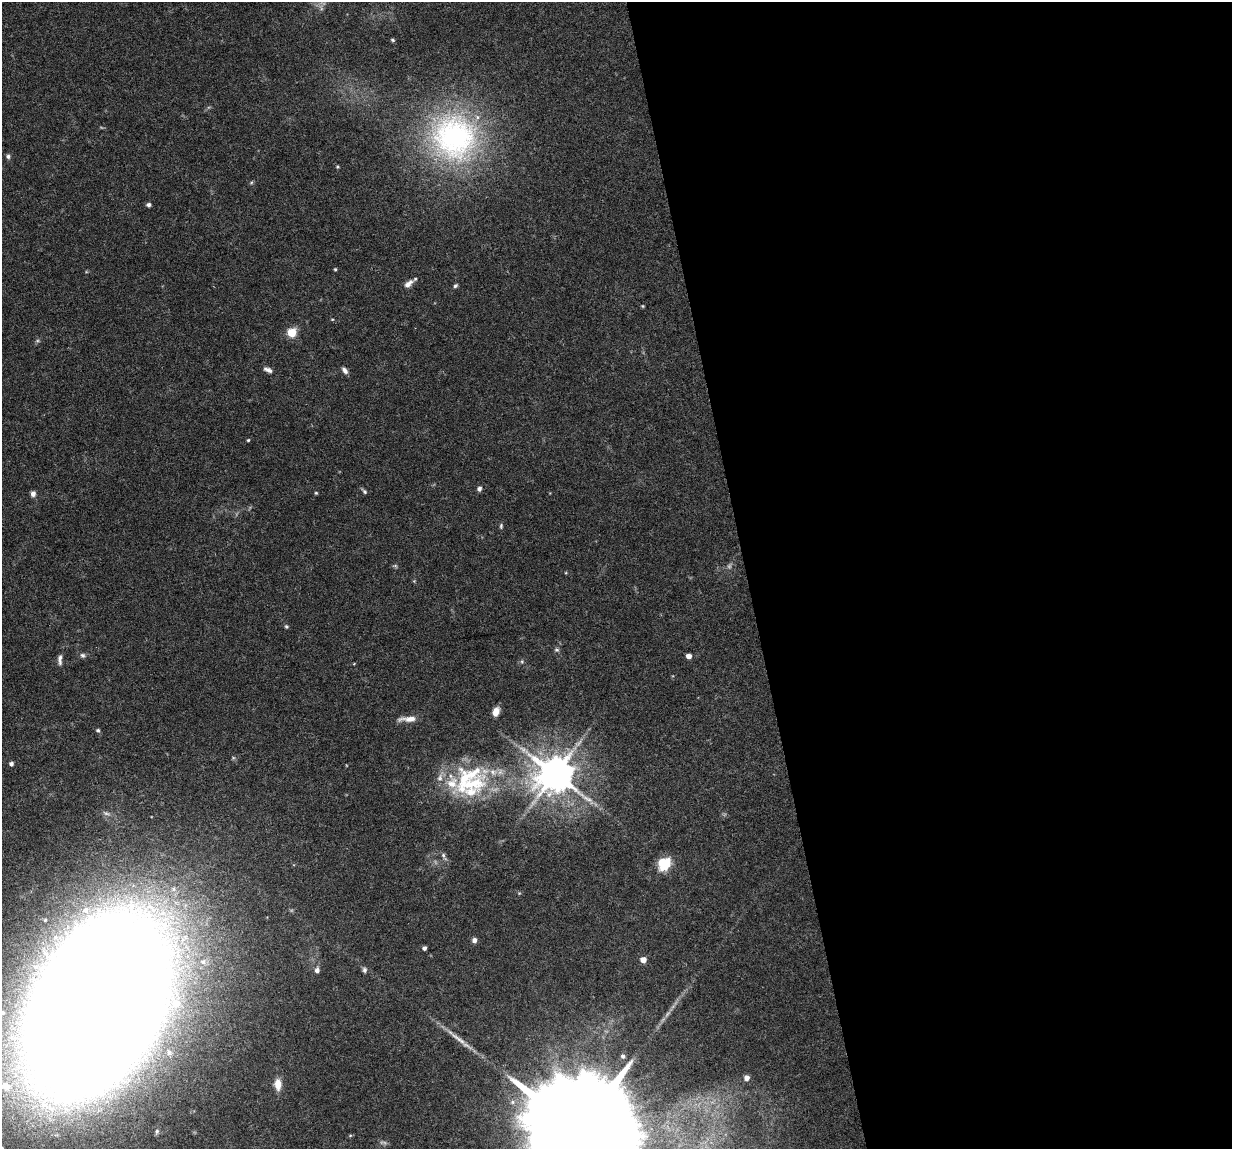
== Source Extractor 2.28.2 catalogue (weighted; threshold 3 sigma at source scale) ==
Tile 8 of 4 x 4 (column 4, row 2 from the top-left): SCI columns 3692-4921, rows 2330-3476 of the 4923 x 4704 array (HDU 1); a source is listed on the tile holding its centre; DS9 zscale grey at full resolution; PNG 1234 x 1151 px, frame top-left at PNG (2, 2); no overlay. Shown black and unused: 39% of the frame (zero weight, under 4 of 8 exposures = <1% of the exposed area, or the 3 px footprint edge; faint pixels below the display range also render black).
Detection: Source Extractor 2.28.2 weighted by HDU 2 'WHT'; one run over the whole footprint, this tile lists its part. Background 0.0186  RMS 0.0013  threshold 0.00538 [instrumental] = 3 sigma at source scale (4.09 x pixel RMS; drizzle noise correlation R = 1.36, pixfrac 0.8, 0.0396/0.0396 arcsec/px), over >= 5 px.
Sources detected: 67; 8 too faint to see at this stretch — not listed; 8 inside a brighter listed object's ellipse — not listed separately; the other 51 listed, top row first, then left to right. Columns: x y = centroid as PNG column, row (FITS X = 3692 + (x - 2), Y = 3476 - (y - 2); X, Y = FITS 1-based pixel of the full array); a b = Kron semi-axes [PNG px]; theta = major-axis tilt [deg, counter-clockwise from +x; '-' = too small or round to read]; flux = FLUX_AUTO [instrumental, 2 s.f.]
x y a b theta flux
393 40 5 3 - 0.19
454 137 68 63 -57 32
8 156 7 5 -79 0.29
337 167 5 4 - 0.13
251 183 6 4 20 0.17
148 205 4 4 - 0.41
335 269 4 3 - 0.16
408 284 12 6 41 0.77
455 286 6 4 44 0.25
643 306 4 4 - 0.13
332 319 5 3 - 0.11
292 332 5 5 - 6.3
268 370 12 5 -23 0.53
345 370 9 6 -50 0.48
248 440 3 3 - 0.15
479 489 6 6 - 0.37
364 491 8 4 -46 0.27
316 493 4 4 - 0.15
33 494 6 5 - 0.58
501 526 7 4 89 0.21
395 566 6 5 - 0.19
286 626 6 5 - 0.19
557 650 7 6 - 0.29
83 655 8 6 -27 0.34
689 656 4 4 - 1
60 657 11 6 67 0.44
522 661 6 5 - 0.24
496 712 9 6 71 1.1
408 719 25 7 2 1.2
98 730 5 5 - 0.23
11 764 4 4 - 0.39
555 774 12 11 - 390
473 784 57 32 35 13
444 856 13 5 -63 0.43
664 864 6 6 - 17
519 893 5 4 - 0.13
86 910 10 9 - 1.2
474 940 5 5 - 0.55
424 948 4 4 - 0.38
643 960 5 5 - 1.3
317 970 6 5 - 0.53
364 970 7 6 - 0.31
97 1008 121 71 58 920
2 1013 6 6 - 0.26
458 1039 41 6 -36 1.8
169 1052 9 7 -74 0.53
623 1056 5 4 - 0.29
747 1078 6 6 - 0.74
278 1084 12 8 -87 1.5
579 1130 38 25 3 7900
157 1132 9 5 74 0.3
Isophote crosses this tile's border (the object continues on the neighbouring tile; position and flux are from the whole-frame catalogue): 3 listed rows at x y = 97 1008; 2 1013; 579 1130